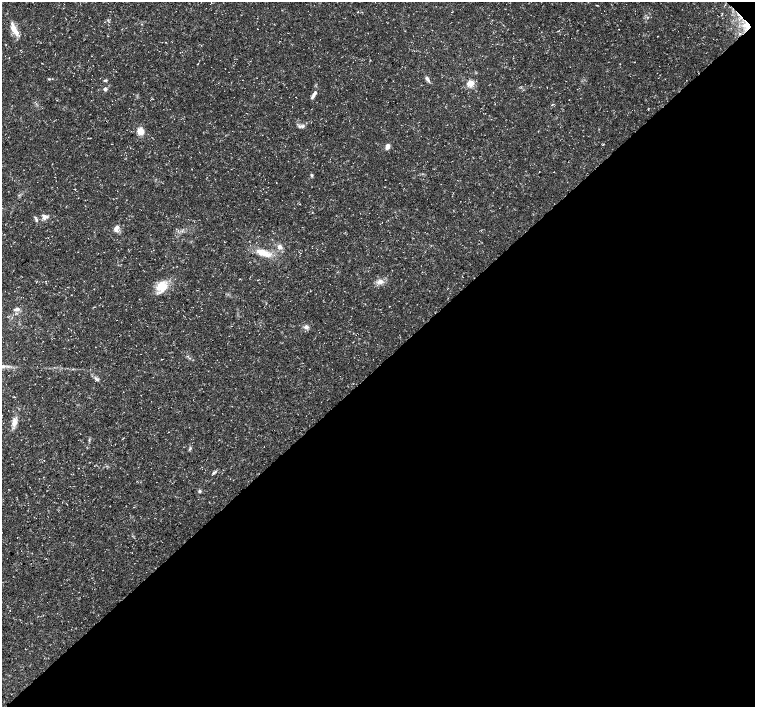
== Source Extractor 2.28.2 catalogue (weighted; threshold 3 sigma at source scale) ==
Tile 12 of 4 x 4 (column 4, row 3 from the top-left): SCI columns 4523-6027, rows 1632-3040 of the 6028 x 6015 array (HDU 1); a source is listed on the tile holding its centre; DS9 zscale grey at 2 x 2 block average (1 PNG px = mean of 2 x 2 image px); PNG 757 x 709 px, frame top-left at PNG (2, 2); no overlay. Shown black and unused: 48% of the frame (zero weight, under 3 of 5 exposures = <1% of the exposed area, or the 3 px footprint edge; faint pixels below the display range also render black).
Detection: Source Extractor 2.28.2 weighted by HDU 2 'WHT'; one run over the whole footprint, this tile lists its part. Background 0.0414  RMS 0.0028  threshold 0.0125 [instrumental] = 3 sigma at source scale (4.5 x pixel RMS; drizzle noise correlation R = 1.50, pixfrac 1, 0.0396/0.0396 arcsec/px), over >= 5 px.
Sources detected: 39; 3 cosmic-ray / hot-pixel residue — not listed; the other 36 listed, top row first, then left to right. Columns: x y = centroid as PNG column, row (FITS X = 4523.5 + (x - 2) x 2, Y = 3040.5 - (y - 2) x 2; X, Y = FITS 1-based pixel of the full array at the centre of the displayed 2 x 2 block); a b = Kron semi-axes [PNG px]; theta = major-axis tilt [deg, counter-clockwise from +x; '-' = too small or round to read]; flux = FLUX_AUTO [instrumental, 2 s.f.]
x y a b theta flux
357 12 2 2 - 0.34
647 18 3 2 - 0.39
14 29 19 6 -63 6.9
657 36 2 2 - 0.28
427 78 7 4 -71 1.6
49 79 3 2 - 0.5
105 80 5 3 - 0.8
471 83 3 3 - 23
105 89 3 3 - 2.7
314 95 13 3 61 2.3
303 126 5 4 - 1.3
140 131 8 7 - 5.4
387 146 6 4 68 3
554 172 2 2 - 0.21
312 175 4 3 - 0.87
299 204 3 2 - 0.32
45 217 9 6 -6 2.9
36 220 5 3 - 1
116 228 9 5 67 3
280 247 7 6 - 2.7
264 253 21 7 -19 9.4
462 276 2 2 - 0.23
240 279 2 2 - 0.21
380 281 9 6 24 3.5
162 286 13 12 - 12
17 309 8 4 12 2.3
306 327 6 5 - 2.2
97 379 7 3 -31 1.5
14 423 10 7 50 3.8
89 440 3 2 - 0.59
190 448 4 2 - 0.78
79 468 2 2 - 0.22
214 473 6 3 30 1.2
200 491 4 4 - 0.95
17 537 2 2 - 0.23
10 610 2 2 - 0.45
Diffuse or blended objects may show on this block-average render without a row.